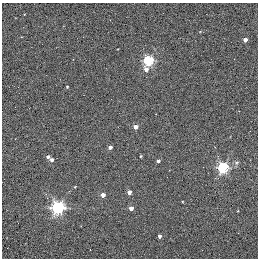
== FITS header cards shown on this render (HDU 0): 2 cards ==
NAXIS1  =                  256 / STANDARD FITS FORMAT
NAXIS2  =                  256 / STANDARD FITS FORMAT

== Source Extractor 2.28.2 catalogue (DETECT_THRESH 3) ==
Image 256 x 256 px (HDU 0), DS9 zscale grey, 1 PNG px = 1 image px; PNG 260 x 260 px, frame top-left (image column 1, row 256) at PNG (2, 3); no overlay
Background 0.241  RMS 4.8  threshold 14.4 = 3 sigma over >= 5 px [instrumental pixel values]
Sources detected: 21; all 21 listed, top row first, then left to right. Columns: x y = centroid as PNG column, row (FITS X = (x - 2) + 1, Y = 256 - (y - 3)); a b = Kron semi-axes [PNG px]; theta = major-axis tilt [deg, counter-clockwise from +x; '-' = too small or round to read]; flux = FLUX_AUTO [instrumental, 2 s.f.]
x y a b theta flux
24 14 2 2 - 200
245 40 4 3 - 2100
148 60 5 5 - 30000
146 69 6 5 - 1700
67 87 3 3 - 380
135 127 4 3 - 3000
110 147 3 3 - 1300
140 156 3 3 - 350
48 157 4 3 - 960
51 160 4 4 - 1300
158 161 3 3 - 850
236 162 7 6 - 820
223 168 5 5 - 38000
75 187 3 3 - 270
129 192 4 3 - 2600
103 195 4 3 - 2600
58 208 6 5 - 61000
131 208 4 3 - 2500
238 211 2 2 - 260
159 236 3 3 - 1100
90 250 2 2 - 210

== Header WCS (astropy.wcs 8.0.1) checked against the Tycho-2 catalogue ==
Header WCS as astropy/WCSLIB reads it (applying the file's SIP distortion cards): RA---TAN-SIP/DEC--TAN-SIP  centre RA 20:00:38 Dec +22:42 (300.16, +22.70 deg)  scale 1.22 arcsec/px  FOV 5.2' x 5.2'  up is +79 deg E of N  parity normal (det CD < 0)
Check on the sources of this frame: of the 21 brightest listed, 3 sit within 1.5 arcsec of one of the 5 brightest Tycho-2 stars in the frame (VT <= 11.35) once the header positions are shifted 0.46 arcsec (0.41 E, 0.21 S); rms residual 0.43 arcsec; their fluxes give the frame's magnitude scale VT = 19.70 - 2.5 log10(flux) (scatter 0.09 mag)
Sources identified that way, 3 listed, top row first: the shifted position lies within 1.5 arcsec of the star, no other Tycho-2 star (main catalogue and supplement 1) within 3.0 arcsec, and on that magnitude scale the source's flux lands within +1.5 / -3 mag of the star's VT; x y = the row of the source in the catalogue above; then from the Tycho-2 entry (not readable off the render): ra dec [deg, ICRS J2000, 3 dp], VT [Tycho-2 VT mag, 2 dp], TYC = Tycho-2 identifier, HIP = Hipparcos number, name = IAU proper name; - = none
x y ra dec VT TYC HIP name
135 127 300.159 +22.702 11.00 2141-1346-1 - -
75 187 300.142 +22.678 11.35 2141-1182-1 - -
103 195 300.137 +22.687 11.25 2141-1124-1 - -